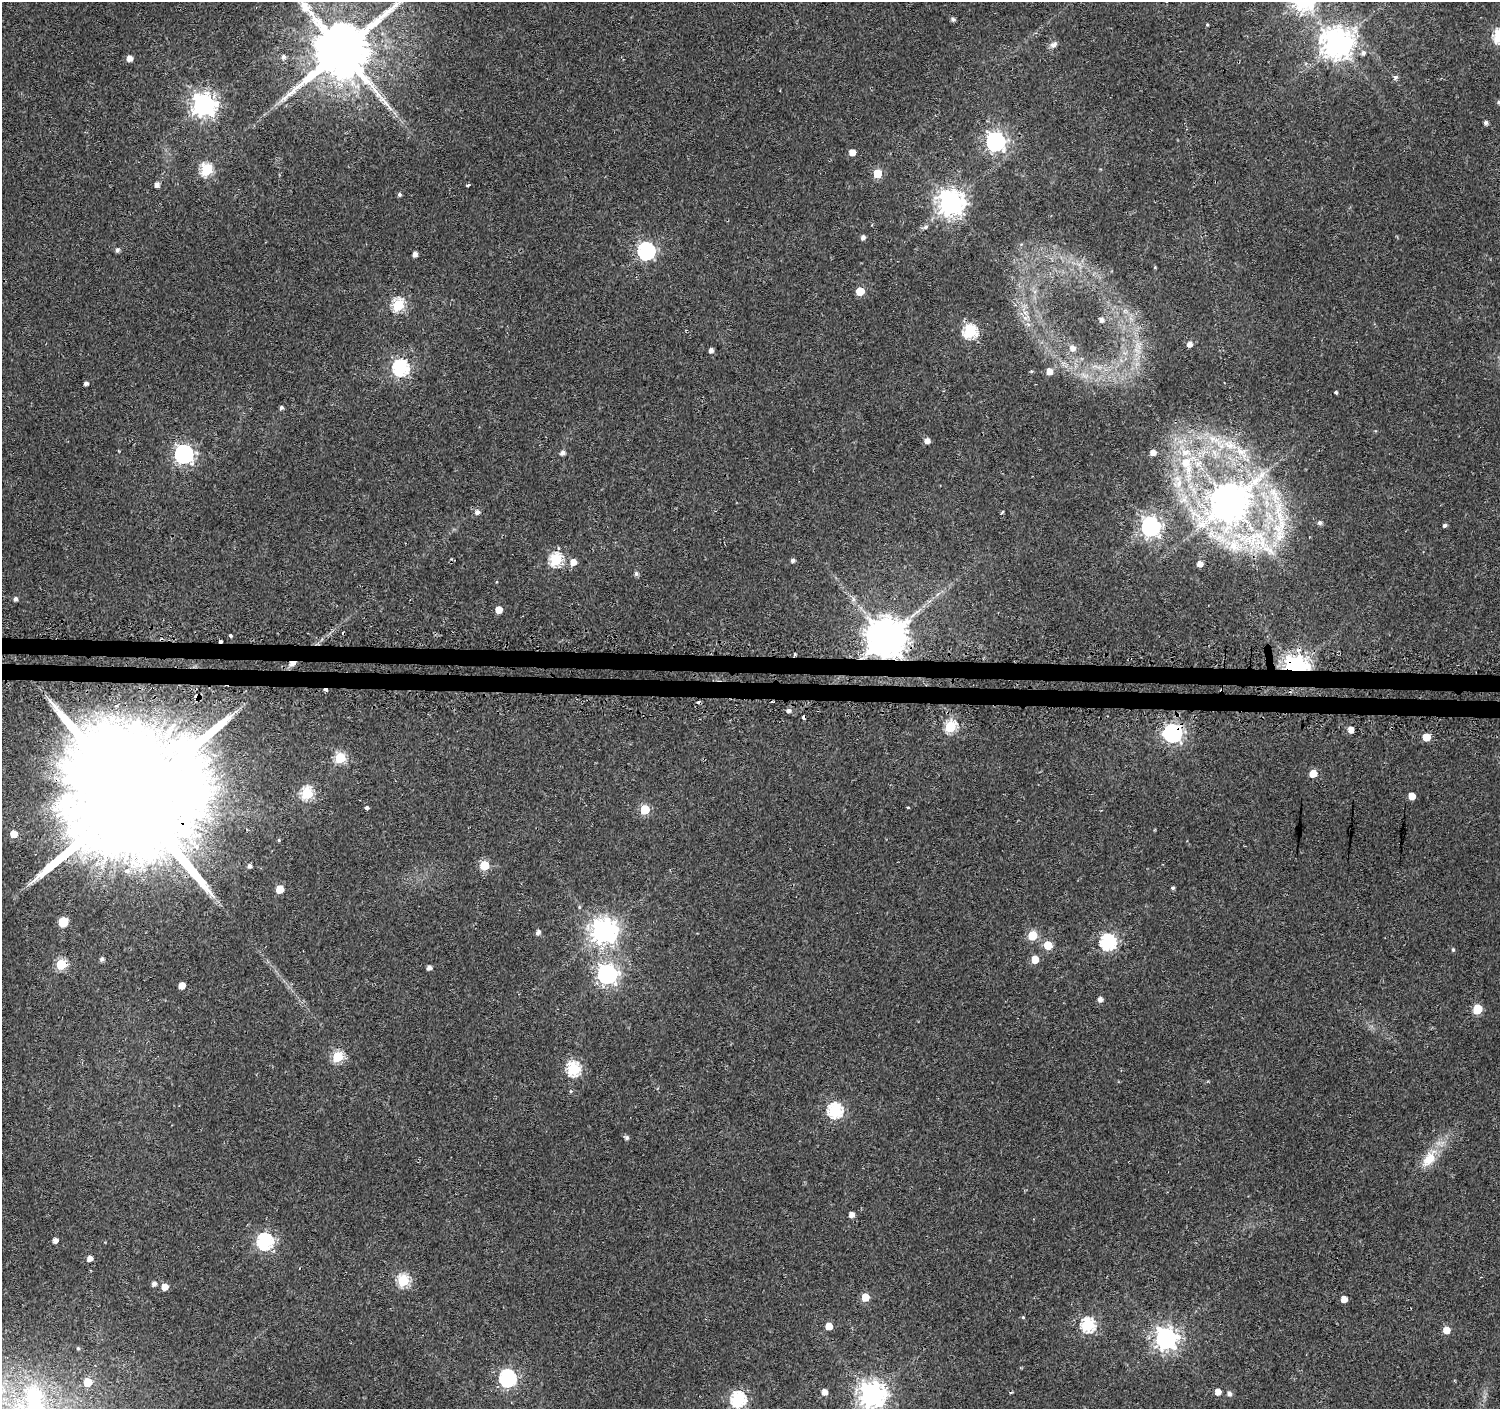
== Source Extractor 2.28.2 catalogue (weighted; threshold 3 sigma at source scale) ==
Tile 5 of 3 x 3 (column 2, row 2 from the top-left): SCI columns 1618-3115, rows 2773-4179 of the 4662 x 5899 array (HDU 1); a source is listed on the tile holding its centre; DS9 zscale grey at full resolution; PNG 1502 x 1411 px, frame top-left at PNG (2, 2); no overlay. Shown black and unused: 2% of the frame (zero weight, under 2 of 3 exposures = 3% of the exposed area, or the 3 px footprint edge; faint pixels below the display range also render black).
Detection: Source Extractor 2.28.2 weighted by HDU 2 'WHT'; one run over the whole footprint, this tile lists its part. Background 0.0177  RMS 0.0033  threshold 0.0147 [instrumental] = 3 sigma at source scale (4.5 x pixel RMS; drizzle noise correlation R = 1.50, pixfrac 1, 0.0396/0.0396 arcsec/px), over >= 5 px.
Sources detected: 144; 6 cosmic-ray / hot-pixel residue — not listed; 6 inside a brighter listed object's ellipse — not listed separately; the other 132 listed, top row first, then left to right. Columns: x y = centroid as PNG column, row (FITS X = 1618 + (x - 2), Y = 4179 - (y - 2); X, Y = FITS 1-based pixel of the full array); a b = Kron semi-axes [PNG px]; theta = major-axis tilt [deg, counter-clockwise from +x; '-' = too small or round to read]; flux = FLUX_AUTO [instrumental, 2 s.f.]
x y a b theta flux
953 19 5 4 - 0.99
1207 25 4 3 - 0.25
1337 43 9 9 - 510
1053 45 11 7 34 1.3
342 50 16 15 - 2800
1363 53 7 6 - 1.2
283 57 6 5 - 1.1
130 58 5 5 - 2.4
1395 77 6 5 - 0.92
1499 102 5 5 - 0.66
204 105 8 8 - 260
1486 123 4 4 - 1
995 141 7 7 - 140
852 152 5 5 - 3.3
206 170 6 6 - 37
877 174 6 5 - 10
157 185 5 4 - 1.8
468 185 4 3 - 0.71
399 194 4 4 - 0.7
951 203 8 8 - 360
926 227 7 5 44 0.89
863 237 5 5 - 1.2
117 250 5 4 - 0.87
646 251 7 7 - 97
415 254 4 4 - 1.5
1155 267 4 3 - 0.27
860 291 5 5 - 8.6
398 305 6 6 - 37
1025 318 7 4 -72 1.1
1101 319 6 5 - 1.6
970 332 6 6 - 50
1189 344 5 5 - 1.9
1138 346 11 4 -56 1.5
1072 348 7 7 - 2.1
711 350 5 4 - 1.3
401 368 7 7 - 74
1031 371 5 4 - 0.37
1049 371 6 5 - 2.8
86 383 4 4 - 1
1336 392 3 3 - 0.74
281 408 4 4 - 0.78
927 441 5 5 - 2.1
1229 445 23 12 -20 7.8
1153 452 5 5 - 2.2
563 453 6 5 - 1.2
184 454 7 7 - 120
1186 465 41 14 -75 18
1230 502 14 11 39 840
477 512 6 6 - 1.3
1002 512 5 3 - 0.4
1280 517 58 13 -79 18
1320 523 5 5 - 1
1445 525 4 4 - 0.76
1151 526 8 7 - 160
1260 539 42 22 -77 24
1234 545 31 20 -16 16
556 560 6 6 - 42
793 560 5 4 - 0.98
573 562 6 5 - 3
1200 564 5 5 - 2.4
636 574 6 5 - 0.86
15 599 5 4 - 0.94
853 599 7 6 - 0.87
499 610 5 5 - 4
230 636 4 3 - 0.82
886 638 11 10 - 1200
221 641 3 3 - 1.6
794 655 5 3 - 0.74
292 663 7 5 10 2
1296 667 7 6 - 300
788 710 5 5 - 1.1
950 727 6 5 - 32
1351 729 5 5 - 2.5
1173 733 8 7 - 120
1426 737 5 5 - 8.2
340 758 6 5 - 27
1313 773 5 5 - 6.4
307 793 6 6 - 36
1412 796 5 5 - 4.5
132 798 45 29 84 22000
908 807 3 3 - 0.31
366 808 4 3 - 1.5
645 809 6 5 - 16
14 834 5 5 - 7.3
279 840 5 4 - 0.36
484 865 6 5 - 16
249 866 4 4 - 1.1
1173 888 4 4 - 0.63
280 889 5 5 - 7.8
579 907 5 4 - 0.41
63 922 11 10 - 3.3
603 931 9 8 - 340
538 932 6 5 - 1.1
1032 936 6 5 - 15
1108 942 7 7 - 72
1048 945 5 5 - 9.9
1453 950 5 4 - 0.48
102 959 5 5 - 0.91
1035 959 5 5 - 6.5
61 964 6 5 - 21
429 967 4 4 - 1.4
607 974 7 7 - 160
182 985 5 5 - 4.1
1100 999 5 5 - 1.5
1477 1009 6 5 - 14
337 1057 6 5 - 27
573 1069 7 6 - 45
835 1111 7 6 - 59
627 1138 5 5 - 0.9
1429 1159 22 13 50 7
851 1214 4 4 - 2.3
55 1240 5 4 - 1.9
265 1241 7 7 - 88
89 1258 5 4 - 2.1
403 1280 6 6 - 34
154 1284 5 5 - 1.4
165 1287 5 5 - 4.1
865 1297 5 5 - 7.7
1344 1299 5 5 - 3.4
1023 1317 4 4 - 0.36
1088 1325 6 6 - 51
829 1326 5 5 - 4.8
1446 1330 5 5 - 4.7
1166 1338 8 8 - 240
78 1348 4 4 - 0.35
508 1378 7 7 - 88
88 1382 5 5 - 10
824 1392 5 5 - 2.5
1218 1392 5 4 - 3
1229 1393 6 5 - 1.3
872 1395 8 8 - 360
738 1399 7 7 - 61
Overlapping masked pixels (flux is a lower limit): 7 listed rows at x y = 886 638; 221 641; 794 655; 292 663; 1296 667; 1173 733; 132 798
Isophote crosses this tile's border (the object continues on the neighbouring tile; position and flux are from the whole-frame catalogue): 3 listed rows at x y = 342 50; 1499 102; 872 1395